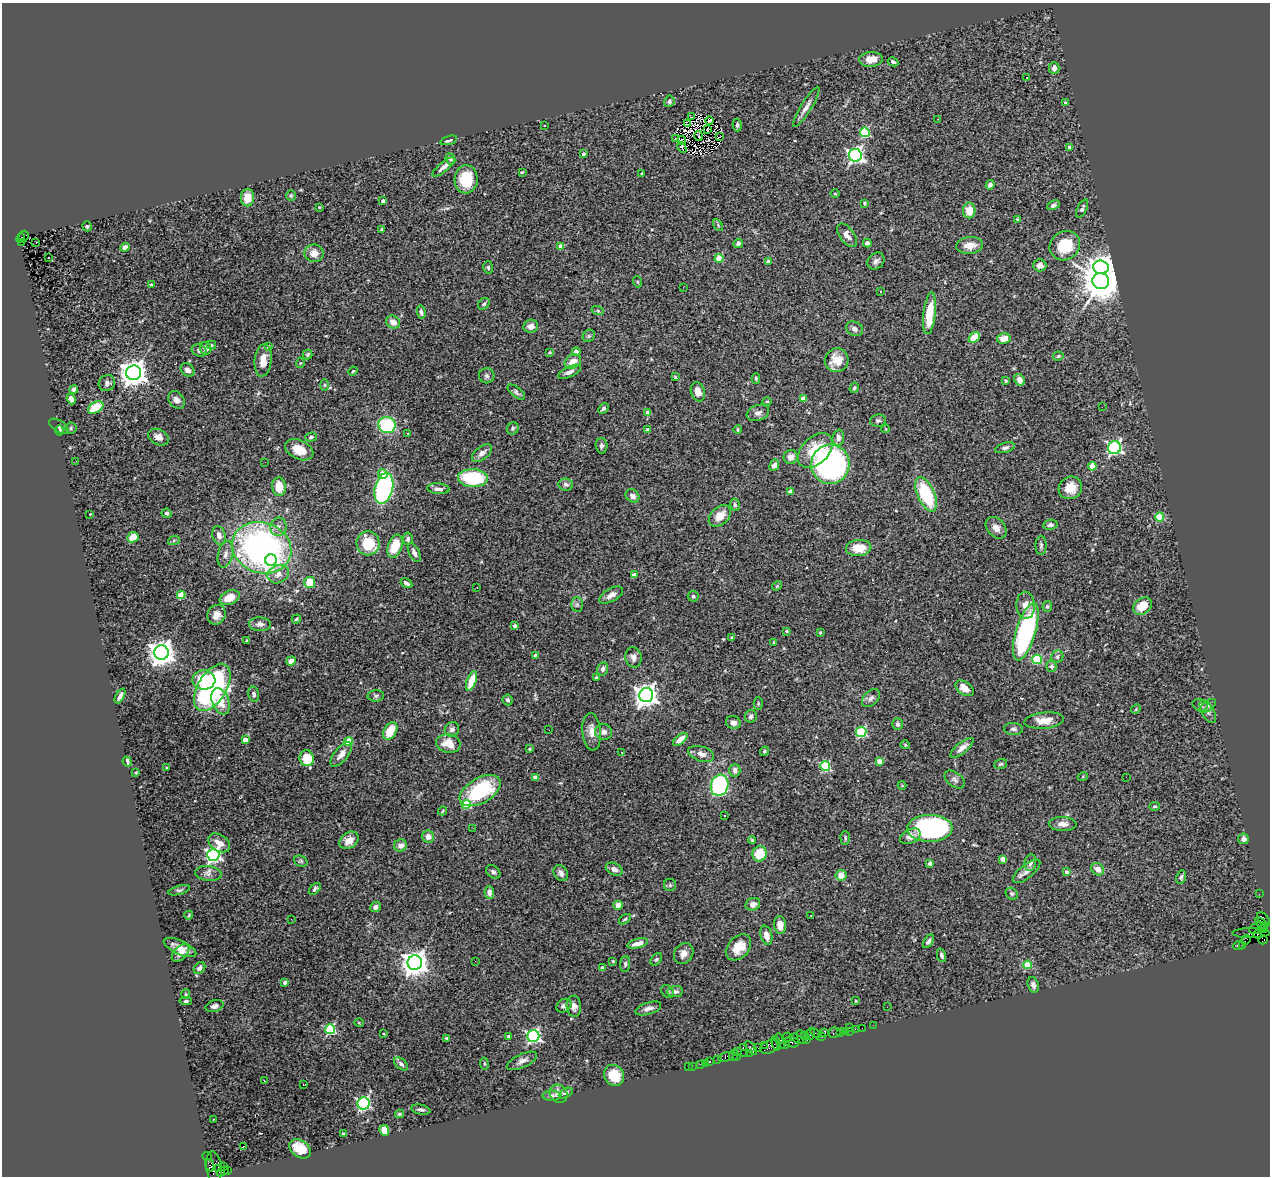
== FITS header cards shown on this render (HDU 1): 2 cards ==
NAXIS1  =                 1268
NAXIS2  =                 1174

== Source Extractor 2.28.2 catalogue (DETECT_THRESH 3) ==
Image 1268 x 1174 px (HDU 1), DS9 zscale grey, 1 PNG px = 1 image px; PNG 1272 x 1178 px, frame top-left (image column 1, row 1174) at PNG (2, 3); each listed source drawn as its Kron ellipse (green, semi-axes under 4 px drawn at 4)
Background 2.36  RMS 0.074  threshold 0.221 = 3 sigma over >= 5 px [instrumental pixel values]
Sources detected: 407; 3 with non-positive FLUX_AUTO (blend fragments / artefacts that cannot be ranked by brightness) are neither listed nor drawn; the other 404 listed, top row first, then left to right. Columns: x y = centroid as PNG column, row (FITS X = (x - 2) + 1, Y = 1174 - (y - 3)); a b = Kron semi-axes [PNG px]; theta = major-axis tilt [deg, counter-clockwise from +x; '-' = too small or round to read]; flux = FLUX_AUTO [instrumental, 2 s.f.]
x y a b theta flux
871 59 12 7 5 54
893 62 5 4 - 9.6
1054 68 6 5 - 23
1027 77 3 2 - 6.3
669 101 6 5 - 13
1065 103 3 3 - 4.6
806 107 23 5 58 32
691 117 3 2 - 4.5
938 119 3 2 - 7.1
709 121 4 2 - 6.5
687 124 3 2 - 5.6
737 125 6 4 89 9.8
544 126 2 2 - 4.3
708 130 2 2 - 4.7
865 132 5 4 - 310
699 136 5 2 - 9.4
719 137 3 2 - 1.1
675 138 3 2 - 6.9
449 140 9 4 16 13
682 140 4 2 - 0.94
682 147 6 3 -62 3.8
1069 147 4 3 - 16
583 154 4 3 - 10
855 155 6 6 - 1500
450 159 6 4 -66 11
443 167 14 4 40 28
522 172 4 3 - 5.2
642 174 3 2 - 5.6
466 179 14 11 87 150
990 185 5 4 - 19
835 194 5 3 - 3.7
291 196 5 5 - 6.7
247 198 8 6 89 67
383 201 4 3 - 21
864 203 3 3 - 5.6
1053 205 6 4 26 14
319 207 4 3 - 3.4
1082 209 10 4 64 13
969 210 8 6 -88 78
1017 219 4 3 - 4.5
718 225 6 4 -59 7.4
87 226 5 4 - 7.2
381 230 4 3 - 7.7
847 235 13 7 -54 29
23 236 6 5 - 650
21 238 5 3 - 360
21 242 3 3 - 390
36 242 3 2 - 16
738 243 5 4 - 17
867 243 4 4 - 19
970 245 13 8 6 47
561 246 4 4 - 80
1065 246 16 14 36 170
125 247 5 4 - 28
314 253 9 9 - 46
49 258 3 3 - 48
719 258 4 4 - 160
876 261 9 7 47 17
768 262 4 3 - 32
1040 265 6 6 - 32
488 267 6 4 -75 7.8
1101 267 8 7 - 3000
1101 281 8 8 - 16000
638 282 5 3 - 4.9
151 285 3 2 - 4.7
683 287 2 2 - 15
880 291 2 2 - 2.9
484 304 6 5 - 8.9
598 311 6 4 -19 6
421 312 6 4 -79 13
930 313 21 6 83 140
393 322 7 6 - 43
531 326 7 6 - 32
855 329 9 7 -24 18
589 336 7 5 46 9.8
974 337 6 4 39 79
1004 339 7 5 12 54
212 345 4 4 - 5
268 346 4 3 - 4.9
205 348 6 5 - 32
199 351 8 6 -28 16
550 352 3 3 - 6.6
576 352 4 4 - 24
308 355 5 5 - 7.4
1058 356 5 4 - 8.2
263 360 16 8 84 54
837 360 12 11 - 71
573 362 8 6 27 49
300 363 5 3 - 4.5
188 370 7 6 - 27
353 371 5 3 - 4.8
569 372 12 5 26 23
134 373 7 7 - 5300
487 376 8 7 - 14
675 377 4 3 - 4.8
756 378 5 4 - 6.7
1019 380 6 5 - 30
1006 381 4 4 - 6.2
107 383 8 7 - 17
324 385 6 4 -90 6.7
854 388 5 4 - 7.7
74 389 4 4 - 16
516 392 10 5 -39 13
698 392 10 7 -72 36
71 399 5 4 - 18
803 399 4 4 - 51
176 400 10 7 -52 28
767 401 4 3 - 3.9
96 407 8 5 30 120
1102 407 2 2 - 7.6
603 408 6 4 46 12
648 413 4 4 - 46
758 413 11 7 21 21
878 420 8 6 9 11
387 425 8 8 - 330
59 426 11 5 -32 13
71 428 5 5 - 8
513 428 6 5 - 9.4
648 429 3 3 - 14
886 429 4 2 - 3.8
60 430 5 4 - 6.6
738 430 4 3 - 6.4
407 433 3 3 - 7.3
158 437 11 7 -25 30
311 437 6 4 17 10
838 438 8 6 85 20
601 446 7 6 - 13
1005 448 10 5 16 14
1114 448 6 6 - 900
299 450 15 9 -24 80
815 451 20 13 46 160
482 453 11 6 39 26
791 457 7 7 - 29
76 461 2 2 - 13
265 462 2 2 - 2.7
830 464 19 19 - 1200
774 465 6 4 66 26
1092 466 4 4 - 140
383 474 4 4 - 75
473 478 15 9 -1 270
566 484 7 6 - 16
279 487 9 7 -85 77
384 488 15 9 76 760
1070 488 12 11 - 67
438 489 11 5 -4 22
790 491 4 3 - 32
926 494 18 8 -66 310
632 496 7 6 - 30
735 505 6 5 - 9.5
167 513 5 4 - 8.5
90 514 2 2 - 3.9
720 516 13 8 42 65
1160 517 4 4 - 190
1050 525 7 5 9 17
278 527 9 8 - 26
996 528 12 8 -49 37
219 535 9 6 -76 33
133 537 6 5 - 57
408 539 6 4 84 14
174 540 6 4 20 6.2
368 543 12 11 - 170
1041 545 10 5 89 12
395 546 12 7 71 120
262 548 30 25 -20 1800
859 548 13 8 3 84
414 552 10 5 -64 18
225 554 13 7 76 29
271 560 6 5 - 450
278 574 11 8 25 35
634 575 4 3 - 37
310 582 5 5 - 94
406 583 6 4 -33 16
777 586 5 4 - 5.2
477 588 3 2 - 2.6
181 595 4 4 - 130
611 595 13 6 30 32
693 596 5 5 - 9.2
230 598 10 6 24 67
577 604 7 6 - 13
1025 605 13 9 -89 46
1047 606 5 5 - 7.6
1143 606 10 7 40 74
216 615 10 9 - 40
296 619 5 3 - 6.2
260 624 11 7 -2 20
515 626 4 4 - 21
786 631 4 3 - 6.9
820 632 4 3 - 5.9
1026 632 30 10 73 820
732 637 4 3 - 4.7
247 640 3 3 - 4.1
773 642 3 2 - 3.6
161 652 7 7 - 5200
535 656 4 3 - 8.2
634 657 10 8 -77 28
1057 657 6 6 - 14
1037 659 5 4 - 250
291 661 5 4 - 37
1051 666 5 5 - 11
603 669 7 5 77 20
596 678 3 3 - 7.8
204 680 11 9 2 150
471 681 10 4 69 110
212 687 26 14 59 1100
965 688 10 6 -35 43
254 694 8 5 -78 12
646 695 7 7 - 3900
120 696 8 3 62 18
376 696 8 5 3 10
871 698 11 7 46 19
508 700 5 5 - 10
221 701 13 8 -69 91
758 703 6 4 -89 6.5
1200 705 8 5 -16 9.7
1208 706 10 5 37 13
1136 709 5 4 - 5.5
1208 712 13 6 -61 18
751 716 6 6 - 15
1044 721 20 8 5 67
733 723 7 6 - 23
897 724 6 5 - 14
452 729 7 7 - 14
1013 729 9 6 -5 15
549 730 3 2 - 12
390 731 9 6 59 110
592 732 19 9 -85 45
604 732 8 8 - 24
861 732 5 5 - 420
680 739 8 4 40 48
245 740 4 4 - 39
349 741 4 4 - 170
448 743 12 9 -12 88
905 745 5 4 - 5.3
962 748 14 5 39 31
530 749 3 3 - 7.1
764 751 5 3 - 7.4
622 752 3 2 - 6.3
341 754 15 6 50 36
701 754 13 7 -18 28
307 758 8 7 - 130
879 761 4 4 - 60
127 762 5 3 - 33
1001 764 7 4 17 7.9
825 766 5 5 - 340
166 768 3 2 - 3.5
735 770 6 5 - 17
136 772 3 3 - 4.3
1083 776 5 3 - 3.8
1126 777 2 2 - 71
535 778 4 4 - 44
954 779 11 7 -39 17
719 785 11 8 72 650
902 785 4 4 - 4.8
480 791 23 12 30 380
466 805 4 4 - 190
1155 806 5 4 - 6.6
443 811 4 2 - 4.8
725 815 3 3 - 9.1
1063 824 14 7 -1 35
473 828 2 2 - 8.3
930 828 23 13 1 920
910 836 11 7 27 30
428 837 6 6 - 37
845 838 7 4 -89 8.5
1243 839 5 5 - 22
349 840 10 7 37 48
752 840 4 4 - 6.1
219 843 12 8 -34 45
401 846 6 6 - 29
760 854 7 7 - 120
213 855 6 6 - 1300
1003 859 4 4 - 45
301 861 7 5 -21 8.3
930 863 4 4 - 19
1030 863 8 5 80 18
614 869 9 6 -26 21
1098 869 7 6 - 36
1027 871 17 6 39 29
493 872 8 5 -39 13
1067 872 4 4 - 24
208 873 13 7 -7 23
561 873 8 6 -58 20
841 875 5 5 - 47
1181 877 7 4 67 10
670 885 6 6 - 10
315 889 7 4 45 9.6
179 890 11 4 16 11
489 892 6 5 - 22
1012 894 7 5 -43 8.3
1259 894 2 2 - 53
753 904 7 6 - 31
618 905 5 4 - 36
375 907 6 5 - 20
189 915 4 3 - 4.7
811 916 3 3 - 14
291 919 3 2 - 5.7
625 919 7 3 35 6.2
1264 919 8 5 -50 520
1261 923 7 3 -34 380
780 925 9 6 -83 37
1257 928 8 5 25 1300
1263 928 4 2 - 100
1251 933 19 5 0 1400
766 935 10 5 -76 36
1258 935 4 4 - 420
1246 940 5 2 - 170
1263 940 5 4 - 110
928 941 7 4 58 13
638 943 10 4 15 39
1243 945 3 2 - 100
1238 946 5 3 - 200
180 947 17 7 -25 45
738 947 15 10 47 83
180 953 10 6 44 32
684 953 11 9 58 36
941 955 7 4 -77 13
656 959 7 5 48 9.2
475 961 2 2 - 7.8
613 961 3 2 - 3.9
415 963 7 7 - 5300
625 964 8 5 84 10
1028 965 4 4 - 160
200 968 6 5 - 17
602 968 3 3 - 15
285 982 4 3 - 12
1033 985 8 5 -75 17
667 991 7 5 -45 9.6
675 991 8 5 5 15
186 994 5 4 - 5.8
186 1001 6 4 3 9.5
856 1001 4 3 - 5.1
214 1006 9 5 16 19
564 1006 8 6 33 18
574 1006 10 7 -86 28
887 1007 3 2 - 4.7
648 1008 13 6 18 24
359 1023 5 3 - 4.1
873 1025 2 2 - 55
850 1027 4 2 - 130
862 1028 2 2 - 77
330 1029 5 5 - 450
855 1029 2 2 - 72
845 1031 4 2 - 220
849 1031 3 2 - 220
825 1032 4 3 - 560
840 1032 3 2 - 140
816 1033 6 2 -33 320
834 1033 6 5 - 350
384 1034 4 2 - 4
810 1034 6 2 72 110
804 1035 3 2 - 630
509 1036 3 3 - 12
533 1036 6 6 - 1000
802 1037 7 3 -67 830
822 1037 3 2 - 130
447 1038 3 3 - 7.4
787 1038 5 2 - 130
797 1039 7 3 -28 470
807 1039 4 2 - 160
780 1041 8 3 -74 1400
792 1042 7 5 -19 670
776 1043 7 3 -83 240
764 1045 3 2 - 150
785 1045 5 3 - 440
743 1047 3 2 - 390
769 1047 10 6 26 1200
751 1048 8 3 -53 690
758 1048 2 2 - 160
738 1052 2 2 - 150
750 1053 3 2 - 160
745 1054 3 2 - 150
733 1055 5 3 - 290
736 1056 3 2 - 200
726 1057 8 4 16 700
718 1059 3 2 - 76
522 1061 16 6 25 28
710 1062 3 3 - 300
705 1063 2 2 - 38
401 1064 8 5 -41 15
484 1064 6 3 -82 5.4
700 1064 3 2 - 110
688 1066 2 2 - 33
692 1066 2 2 - 15
614 1075 11 9 -53 110
264 1081 3 2 - 4.7
303 1085 3 2 - 3.6
566 1093 7 4 28 12
559 1094 10 8 -51 28
551 1096 9 5 0 17
364 1103 6 6 - 750
421 1110 10 5 -11 14
399 1114 4 3 - 6.8
213 1119 3 2 - 4.2
384 1130 6 4 -66 51
344 1134 4 3 - 8.8
243 1147 3 2 - 18
300 1149 12 8 -35 88
207 1156 5 3 - 93
210 1165 6 3 -67 570
224 1166 2 2 - 42
214 1167 15 8 -83 1800
218 1168 4 3 - 930
228 1170 3 2 - 740
223 1171 6 3 32 170
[3 non-positive-flux detections neither listed nor drawn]